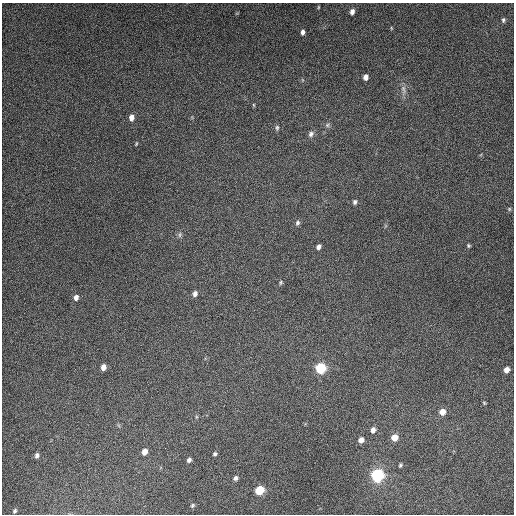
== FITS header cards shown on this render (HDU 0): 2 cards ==
NAXIS1  =                  512
NAXIS2  =                  512

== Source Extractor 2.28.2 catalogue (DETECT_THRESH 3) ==
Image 512 x 512 px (HDU 0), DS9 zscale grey, 1 PNG px = 1 image px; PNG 516 x 516 px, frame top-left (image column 1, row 512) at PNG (2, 3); no overlay
Background 5220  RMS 320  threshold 956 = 3 sigma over >= 5 px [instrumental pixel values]
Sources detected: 40; all 40 listed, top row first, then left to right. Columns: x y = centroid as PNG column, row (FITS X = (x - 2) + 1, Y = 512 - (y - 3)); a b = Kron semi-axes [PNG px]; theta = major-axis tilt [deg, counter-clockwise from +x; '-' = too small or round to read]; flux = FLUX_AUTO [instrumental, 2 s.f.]
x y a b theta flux
318 7 5 3 - 1.9e+04
352 12 6 5 - 9.3e+04
503 20 5 4 - 3.9e+04
391 28 5 3 - 1.8e+04
303 32 6 4 84 7.2e+04
365 77 5 4 - 1.1e+05
403 89 13 6 -73 9.7e+04
254 105 5 3 - 2.1e+04
131 117 7 5 82 1.4e+05
327 125 7 5 37 4.6e+04
277 128 7 5 90 4.0e+04
311 134 9 7 53 7.4e+04
136 144 5 3 - 2.1e+04
355 202 6 5 - 5.4e+04
509 209 6 5 - 2.8e+04
297 223 7 6 - 5.3e+04
180 235 8 5 72 4.4e+04
468 246 5 5 - 3.0e+04
318 247 5 4 - 7.3e+04
281 282 6 4 88 3.0e+04
195 294 6 5 - 8.5e+04
76 297 6 5 - 9.1e+04
103 367 6 5 - 1.3e+05
321 368 8 7 - 1.0e+06
507 370 6 5 - 1.5e+05
484 403 5 4 - 2.3e+04
442 412 7 6 - 1.8e+05
373 430 6 5 - 1.1e+05
395 437 6 6 - 2.2e+05
361 440 6 5 - 1.1e+05
145 452 6 5 - 1.6e+05
215 454 4 4 - 4.0e+04
37 455 6 5 - 6.4e+04
189 460 5 4 - 6.1e+04
400 465 4 3 - 3.3e+04
378 475 10 9 - 1.5e+06
235 478 6 5 - 5.5e+04
259 490 7 6 - 6.3e+05
192 505 5 5 - 3.2e+04
15 511 5 4 - 3.8e+04